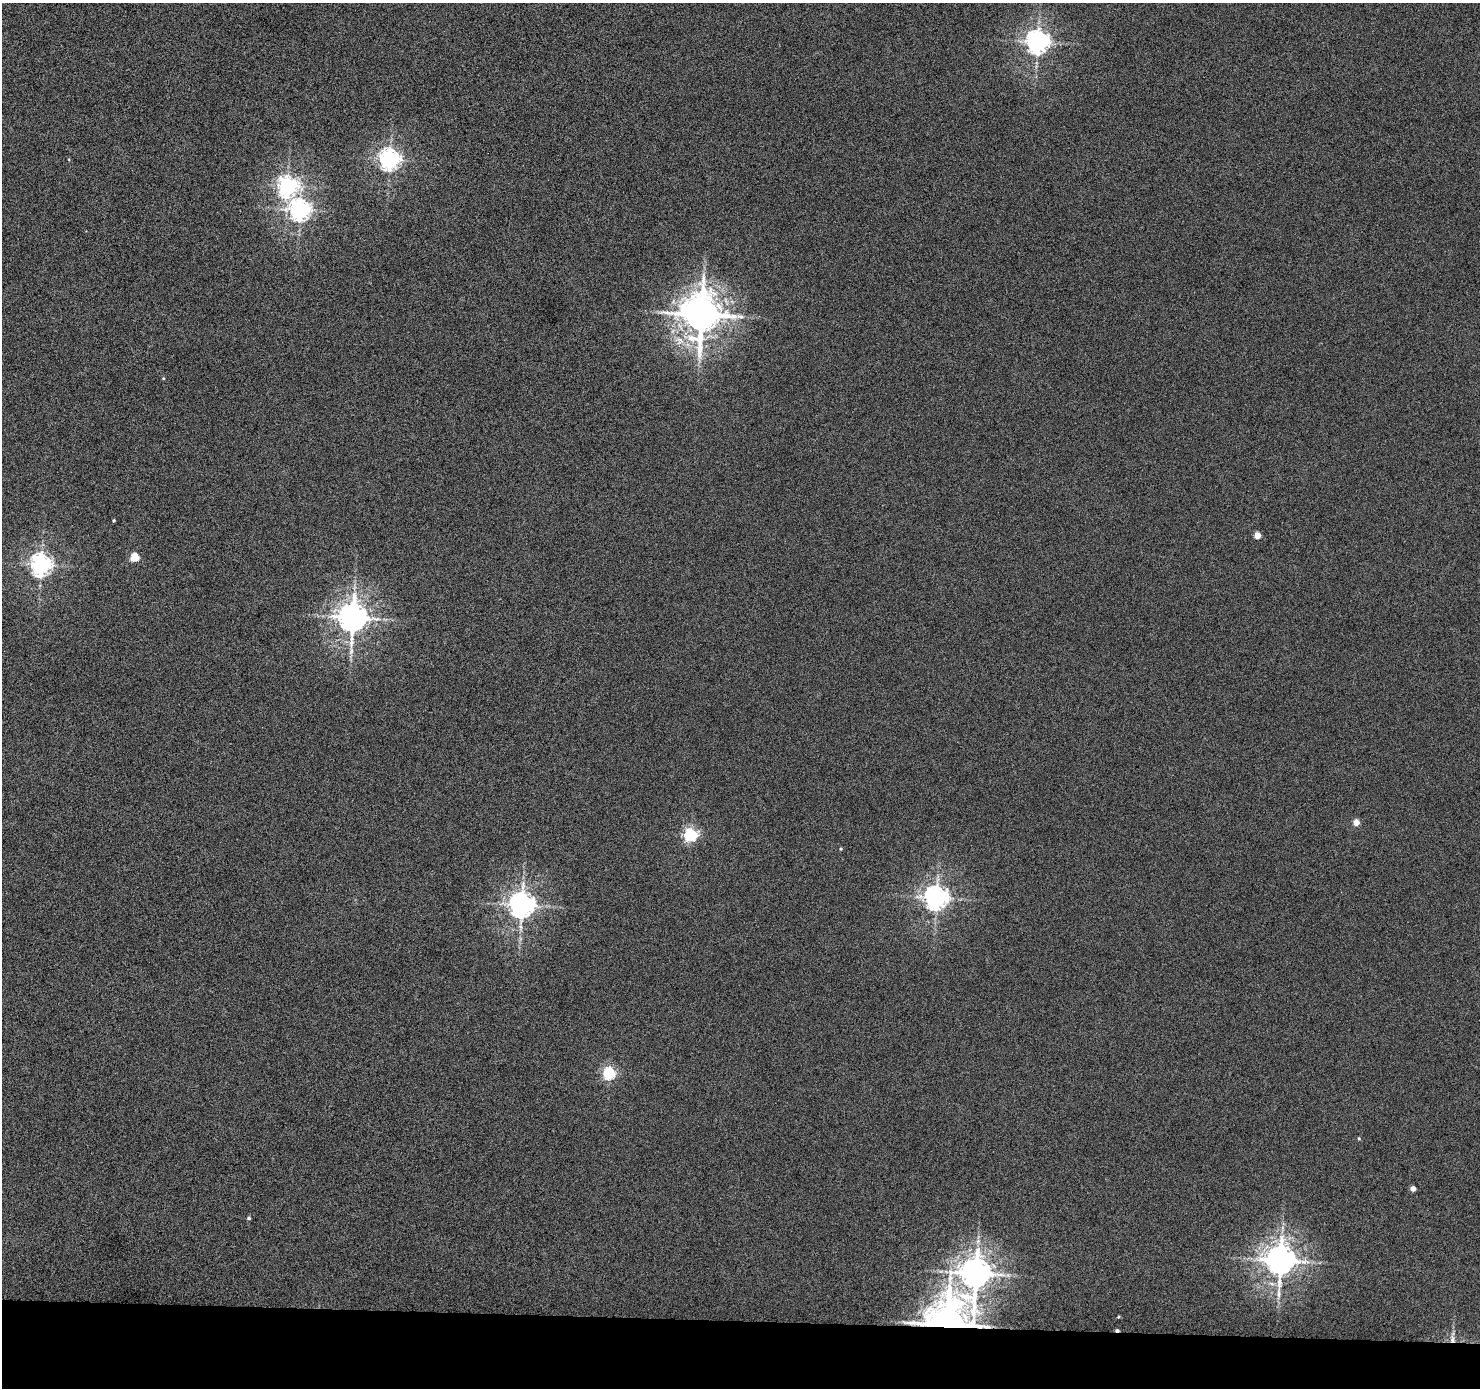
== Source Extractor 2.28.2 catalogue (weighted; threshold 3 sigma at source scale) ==
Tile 8 of 3 x 3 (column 2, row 3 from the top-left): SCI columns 1480-2957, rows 99-1484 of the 4438 x 4453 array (HDU 1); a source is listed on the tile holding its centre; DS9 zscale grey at full resolution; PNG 1482 x 1390 px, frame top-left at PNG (2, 3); no overlay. Shown black and unused: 5% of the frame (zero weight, under 4 of 8 exposures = <1% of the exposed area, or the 3 px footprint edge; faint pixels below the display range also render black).
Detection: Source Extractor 2.28.2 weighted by HDU 2 'WHT'; one run over the whole footprint, this tile lists its part. Background 7.24e-04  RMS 0.0037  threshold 0.0153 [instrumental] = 3 sigma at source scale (4.09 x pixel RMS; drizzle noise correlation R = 1.36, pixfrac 0.8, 0.05/0.05 arcsec/px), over >= 5 px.
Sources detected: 26; all 26 listed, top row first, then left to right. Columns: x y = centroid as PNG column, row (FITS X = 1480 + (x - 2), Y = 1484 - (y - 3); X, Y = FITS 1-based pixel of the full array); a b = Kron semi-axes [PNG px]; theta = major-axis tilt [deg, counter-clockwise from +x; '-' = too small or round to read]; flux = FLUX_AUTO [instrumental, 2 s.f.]
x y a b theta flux
1037 42 7 7 - 310
390 159 7 7 - 210
287 186 7 7 - 180
300 210 7 7 - 220
701 314 12 11 - 1200
163 378 4 3 - 0.32
114 520 3 3 - 0.42
1257 535 4 4 - 5.2
135 557 5 5 - 13
41 565 7 7 - 230
353 618 9 8 - 590
1356 822 5 4 - 4.6
690 835 5 5 - 74
841 849 4 3 - 0.35
936 898 7 7 - 300
522 905 8 7 - 400
609 1073 5 5 - 58
1359 1138 5 4 - 0.38
1413 1189 4 4 - 2.8
249 1218 4 4 - 0.66
1280 1260 9 8 - 640
976 1273 12 9 77 710
1118 1317 4 3 - 0.33
947 1324 12 11 - 1100
1117 1330 4 3 - 0.86
1452 1339 11 7 -89 1.8
Overlapping masked pixels (flux is a lower limit): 3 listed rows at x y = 947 1324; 1117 1330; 1452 1339